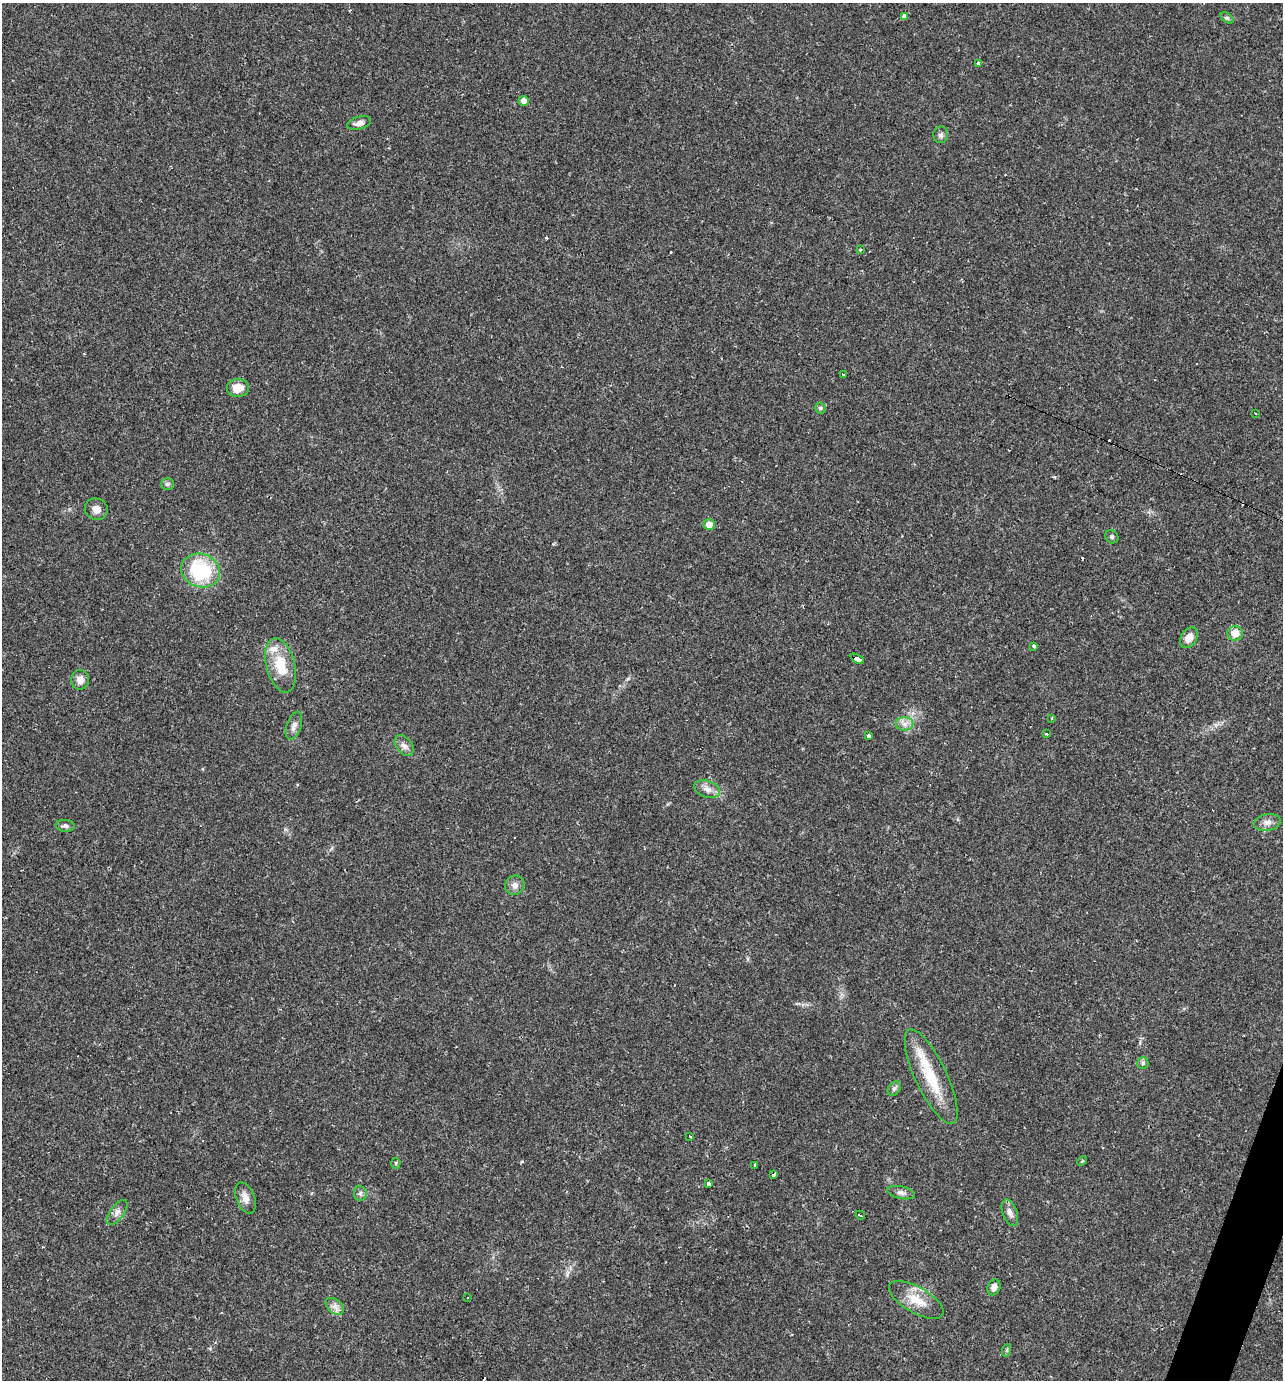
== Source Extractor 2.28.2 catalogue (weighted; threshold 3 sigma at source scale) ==
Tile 6 of 4 x 4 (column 2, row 2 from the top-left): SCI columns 1548-2828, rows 2755-4132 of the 5523 x 5509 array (HDU 1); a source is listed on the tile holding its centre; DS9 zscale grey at full resolution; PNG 1285 x 1382 px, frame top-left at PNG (2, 3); each listed source drawn as its Kron ellipse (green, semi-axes under 4 px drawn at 4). Shown black and unused: <1% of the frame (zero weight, under 2 of 3 exposures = <1% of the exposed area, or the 3 px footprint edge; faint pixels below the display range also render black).
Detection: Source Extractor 2.28.2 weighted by HDU 2 'WHT'; one run over the whole footprint, this tile lists its part. Background 0.0291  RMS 0.0039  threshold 0.0177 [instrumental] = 3 sigma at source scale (4.5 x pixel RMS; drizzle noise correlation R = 1.50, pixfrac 1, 0.05/0.05 arcsec/px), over >= 5 px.
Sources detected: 62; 9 cosmic-ray / hot-pixel residue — neither listed nor drawn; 1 inside a brighter listed object's ellipse — not listed separately; the other 52 listed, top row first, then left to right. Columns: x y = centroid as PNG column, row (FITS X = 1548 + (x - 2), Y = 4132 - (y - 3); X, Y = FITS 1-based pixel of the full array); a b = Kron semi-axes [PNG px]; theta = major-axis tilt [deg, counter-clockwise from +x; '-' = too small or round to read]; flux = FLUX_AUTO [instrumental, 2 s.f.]
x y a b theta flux
904 16 4 4 - 2.8
1227 18 7 4 -36 0.66
978 63 4 3 - 0.96
524 101 5 5 - 2.5
359 123 12 6 15 2.1
941 135 8 7 - 1.1
860 250 3 3 - 0.42
843 374 3 3 - 1.6
238 388 11 9 6 5.4
820 408 5 5 - 0.87
1256 413 2 2 - 0.46
167 484 6 5 - 0.86
96 509 11 10 - 2.6
709 525 5 5 - 3.8
1112 537 7 6 - 0.79
201 571 20 16 -20 27
1235 633 7 7 - 5.6
1189 638 11 7 56 3.7
1034 646 3 3 - 2.3
857 659 7 4 -25 31
281 665 28 14 -76 12
80 680 10 9 - 2.9
1052 718 3 2 - 0.27
904 724 9 6 0 2
294 726 14 7 70 2.1
1046 734 3 3 - 1.9
868 736 4 3 - 1.1
404 746 12 7 -51 1.9
707 789 13 8 -18 2.5
1267 822 13 8 11 2.2
65 826 9 5 -4 1.1
515 885 10 9 - 2
1143 1063 6 5 - 0.73
931 1077 52 15 -65 18
894 1088 8 6 54 0.96
690 1136 3 3 - 1.4
1082 1161 5 3 - 0.48
396 1163 5 5 - 0.52
754 1166 4 3 - 1.1
774 1175 4 3 - 1.9
708 1184 4 4 - 2
360 1193 7 6 - 1.1
901 1193 14 6 -12 1.6
245 1198 16 9 -69 3.1
117 1213 15 7 54 2
1010 1213 14 7 -70 2.3
860 1215 5 3 - 3
994 1287 8 6 67 2.3
468 1298 3 2 - 0.53
916 1300 30 13 -29 8.2
335 1306 10 7 -40 1.9
1007 1350 6 4 71 0.55
Overlapping masked pixels (flux is a lower limit): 2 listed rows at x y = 904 16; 857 659